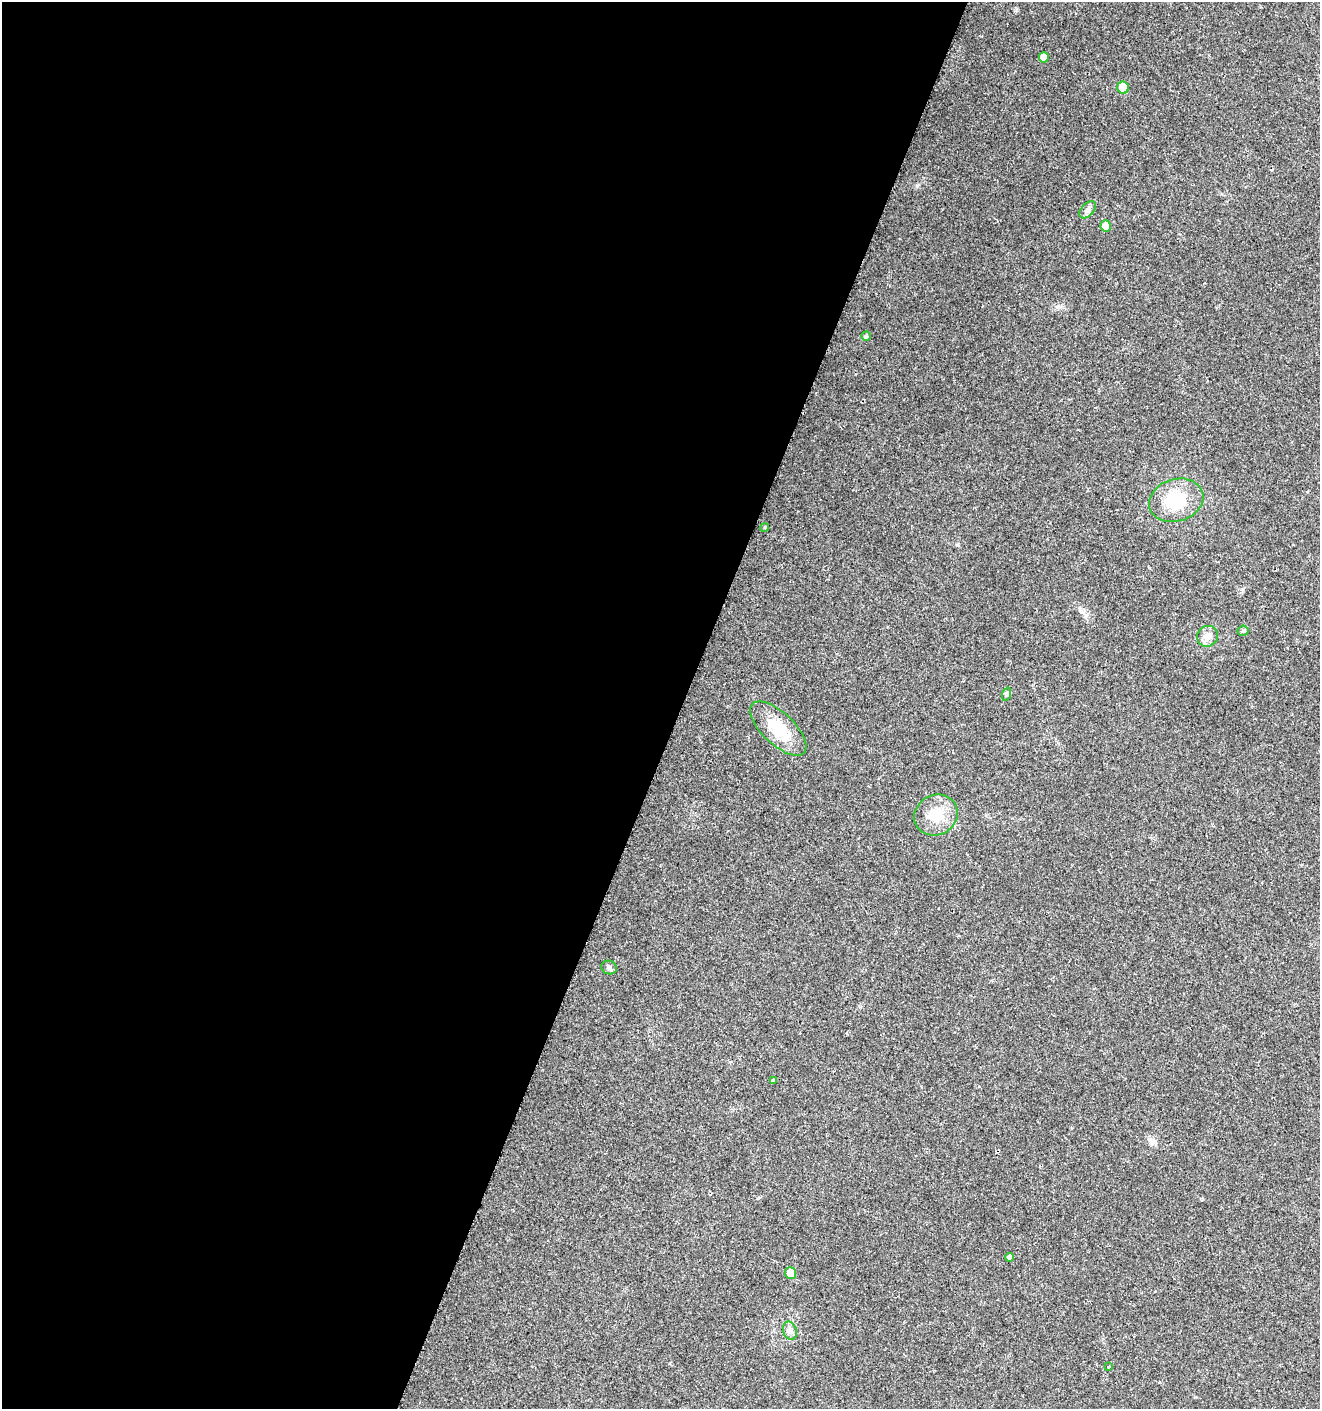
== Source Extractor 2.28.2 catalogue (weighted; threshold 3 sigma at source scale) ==
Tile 5 of 4 x 4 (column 1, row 2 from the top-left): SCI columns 280-1597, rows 2822-4228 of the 5767 x 5648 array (HDU 1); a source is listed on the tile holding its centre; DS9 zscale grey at full resolution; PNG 1322 x 1411 px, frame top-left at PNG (2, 2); each listed source drawn as its Kron ellipse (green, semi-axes under 4 px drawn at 4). Shown black and unused: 52% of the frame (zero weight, under 2 of 3 exposures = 1% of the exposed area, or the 3 px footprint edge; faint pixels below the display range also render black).
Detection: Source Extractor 2.28.2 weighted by HDU 2 'WHT'; one run over the whole footprint, this tile lists its part. Background 0.0196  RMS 0.0049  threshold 0.022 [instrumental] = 3 sigma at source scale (4.5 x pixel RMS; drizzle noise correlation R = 1.50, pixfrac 1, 0.0396/0.0396 arcsec/px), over >= 5 px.
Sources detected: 18; all 18 listed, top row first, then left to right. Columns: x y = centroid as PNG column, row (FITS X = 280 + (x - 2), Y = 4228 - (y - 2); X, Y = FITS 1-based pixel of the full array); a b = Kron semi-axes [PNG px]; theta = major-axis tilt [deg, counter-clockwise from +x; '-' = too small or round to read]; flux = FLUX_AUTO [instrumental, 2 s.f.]
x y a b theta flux
1044 57 5 5 - 4.2
1123 88 6 5 - 13
1088 210 10 6 46 1.8
1106 226 5 5 - 7.5
866 336 4 4 - 0.72
1176 500 28 21 17 23
765 527 4 3 - 0.43
1243 631 6 5 - 0.74
1207 636 11 10 - 3.5
1007 694 7 4 71 0.76
778 729 36 16 -44 17
936 815 22 20 28 12
609 968 8 6 -20 1.4
773 1081 4 3 - 6.3
1010 1257 4 4 - 1.9
790 1273 6 5 - 7.8
790 1331 9 6 -74 1.8
1108 1367 4 2 - 0.39
Unlisted compact peaks at least as high as the median listed source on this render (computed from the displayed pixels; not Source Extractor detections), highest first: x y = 957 545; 917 185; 1016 10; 1058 306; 1086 615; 1242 589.